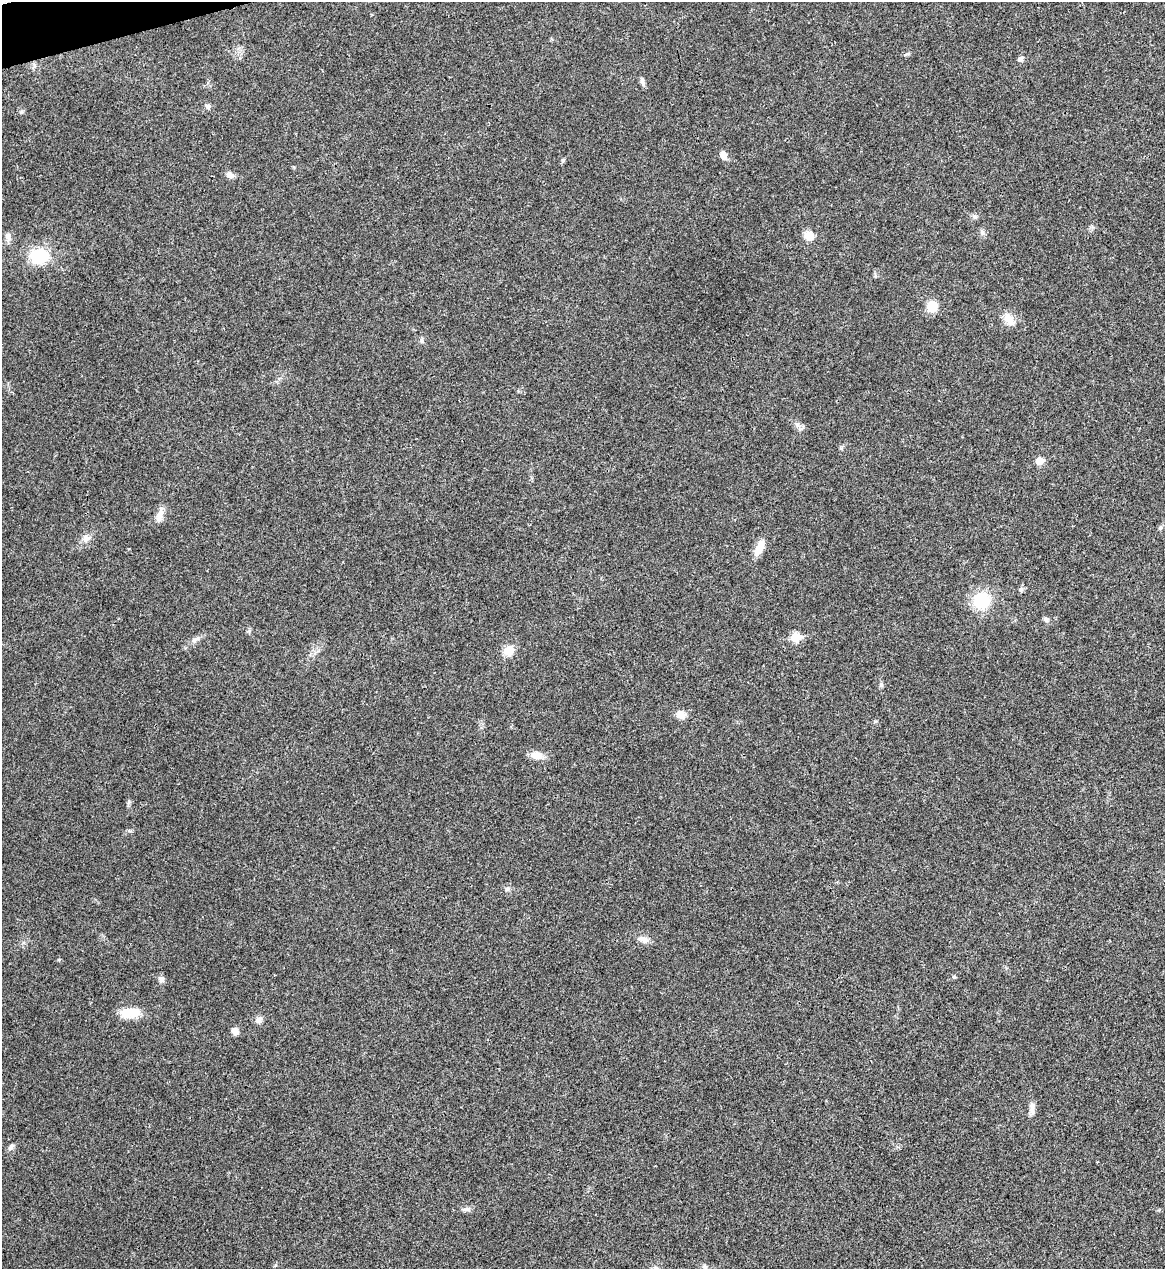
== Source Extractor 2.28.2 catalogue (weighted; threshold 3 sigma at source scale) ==
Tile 11 of 4 x 4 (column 3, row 3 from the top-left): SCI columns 2470-3632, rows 1270-2536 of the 5055 x 5071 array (HDU 1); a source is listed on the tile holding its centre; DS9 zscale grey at full resolution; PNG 1167 x 1271 px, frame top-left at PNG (2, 2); no overlay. Shown black and unused: <1% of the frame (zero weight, under 3 of 4 exposures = <1% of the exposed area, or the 3 px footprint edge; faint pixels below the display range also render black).
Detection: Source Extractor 2.28.2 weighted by HDU 2 'WHT'; one run over the whole footprint, this tile lists its part. Background 0.0197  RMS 0.0042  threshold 0.0189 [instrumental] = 3 sigma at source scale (4.5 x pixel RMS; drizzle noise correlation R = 1.50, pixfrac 1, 0.05/0.05 arcsec/px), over >= 5 px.
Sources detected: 42; all 42 listed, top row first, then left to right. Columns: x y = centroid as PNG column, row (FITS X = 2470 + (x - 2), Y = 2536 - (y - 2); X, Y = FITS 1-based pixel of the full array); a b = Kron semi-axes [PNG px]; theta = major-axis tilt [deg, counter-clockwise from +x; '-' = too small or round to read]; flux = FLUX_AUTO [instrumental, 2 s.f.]
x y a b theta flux
908 54 8 4 21 0.7
1020 59 8 6 27 1.3
642 82 11 5 -74 1.3
208 106 7 6 - 1.3
21 112 5 5 - 0.62
723 155 9 7 -65 2.4
563 160 5 5 - 0.56
230 175 9 7 -39 2
975 217 7 5 68 0.95
982 232 8 6 -89 1.2
809 236 12 10 -15 3.8
8 237 14 7 -71 1.9
39 256 21 15 6 17
932 306 10 9 - 7.8
1009 319 18 12 -41 4.4
422 341 8 5 -74 0.87
1039 461 6 5 - 5.6
159 518 13 8 66 2.9
1161 528 6 5 - 0.83
86 539 10 9 - 2.5
759 548 23 8 65 4.9
1021 589 6 6 - 1
982 600 18 17 - 17
1046 619 8 5 -41 1
796 637 6 5 - 17
194 640 11 5 36 1.5
508 651 7 7 - 9.3
881 684 8 4 -89 0.78
681 715 12 10 -7 3.3
537 755 16 10 -6 4
507 889 7 5 42 0.82
644 939 13 9 -22 2.6
59 960 5 4 - 0.46
954 977 5 4 - 0.52
161 979 9 7 82 1.4
130 1013 27 12 5 7.9
259 1020 9 8 - 1.9
235 1031 8 6 -45 2.5
1032 1108 17 7 87 2.5
11 1146 9 5 56 1.2
466 1209 11 6 11 1.3
705 1267 8 6 -58 1
Unlisted compact peaks at least as high as the median listed source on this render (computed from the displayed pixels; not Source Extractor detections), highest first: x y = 249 631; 130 831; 803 427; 129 802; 875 721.